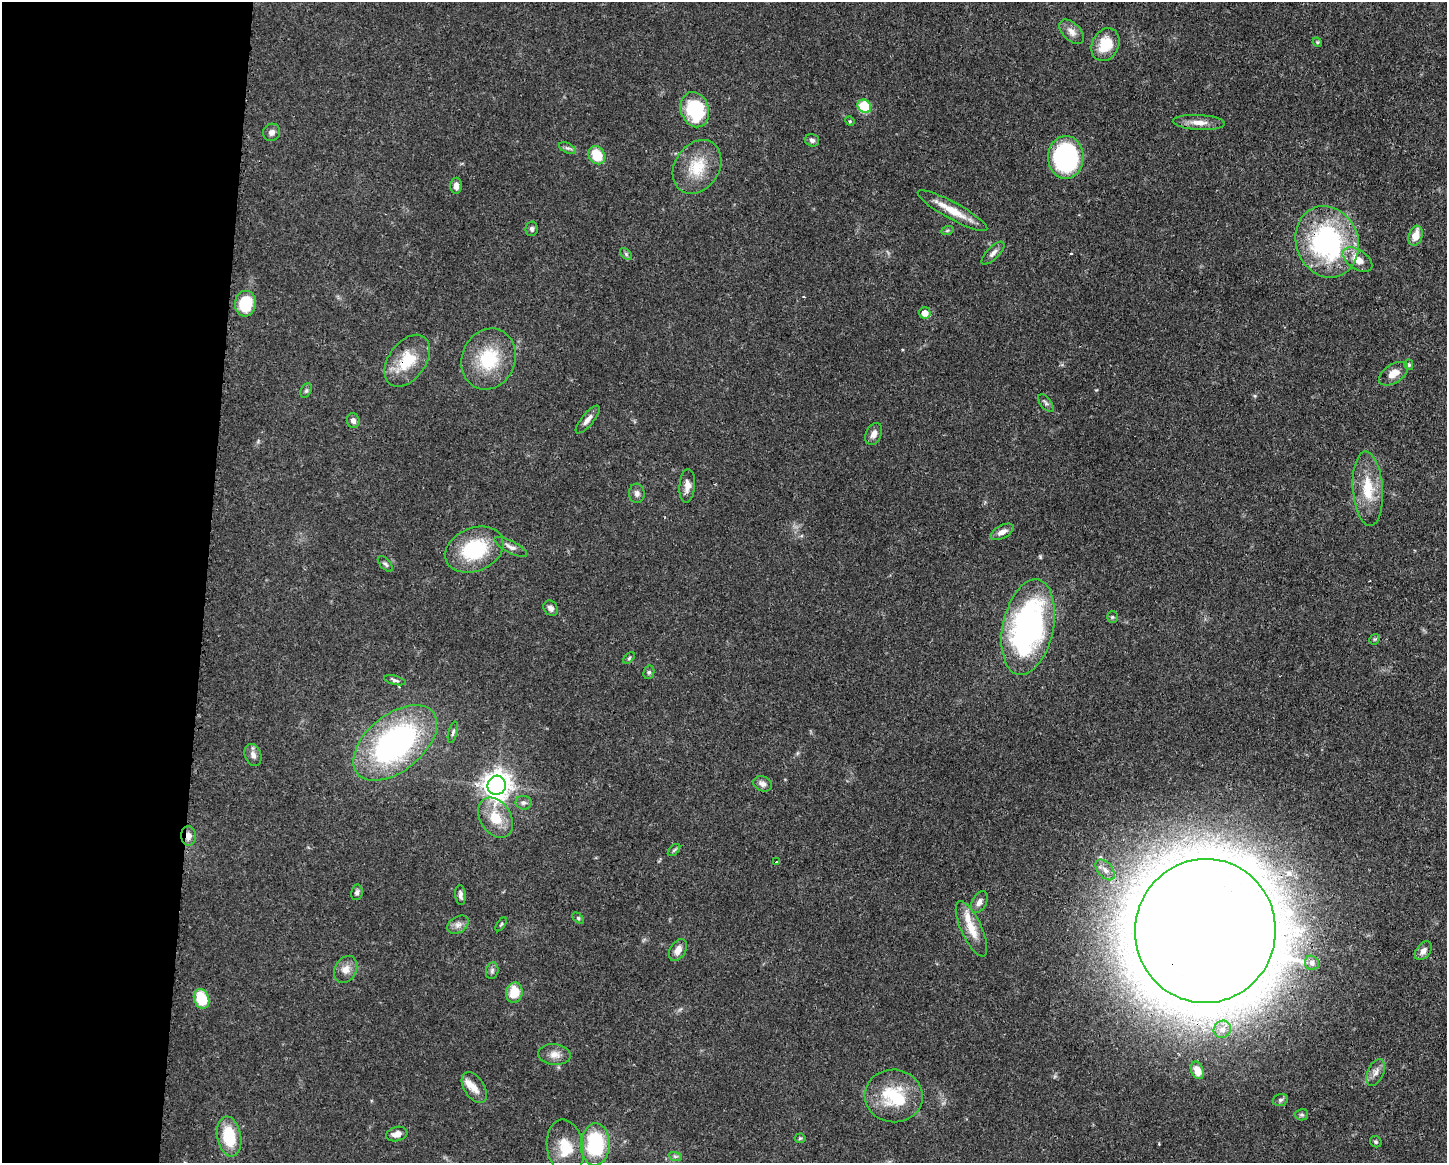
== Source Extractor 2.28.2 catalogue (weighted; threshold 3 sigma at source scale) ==
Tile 4 of 3 x 4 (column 1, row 2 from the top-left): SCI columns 117-1561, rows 2325-3485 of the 4681 x 4647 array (HDU 1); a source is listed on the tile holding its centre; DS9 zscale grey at full resolution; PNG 1449 x 1165 px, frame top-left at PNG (2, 2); each listed source drawn as its Kron ellipse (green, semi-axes under 4 px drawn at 4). Shown black and unused: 14% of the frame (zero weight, under 3 of 4 exposures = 1% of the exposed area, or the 3 px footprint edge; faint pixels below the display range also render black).
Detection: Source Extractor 2.28.2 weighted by HDU 2 'WHT'; one run over the whole footprint, this tile lists its part. Background 0.0544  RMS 0.0033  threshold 0.0148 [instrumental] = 3 sigma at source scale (4.5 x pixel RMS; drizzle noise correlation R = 1.50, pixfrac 1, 0.05/0.05 arcsec/px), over >= 5 px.
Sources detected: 92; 1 inside a brighter object's white glare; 1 cosmic-ray / hot-pixel residue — neither listed nor drawn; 2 inside a brighter listed object's ellipse — not listed separately; the other 88 listed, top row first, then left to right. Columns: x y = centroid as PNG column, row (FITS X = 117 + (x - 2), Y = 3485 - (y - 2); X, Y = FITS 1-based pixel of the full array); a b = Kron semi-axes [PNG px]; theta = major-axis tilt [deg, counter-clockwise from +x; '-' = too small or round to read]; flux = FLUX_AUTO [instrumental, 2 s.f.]
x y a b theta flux
1072 32 15 8 -45 2.4
1317 42 5 4 - 0.4
1105 45 17 13 64 8.5
864 106 7 6 - 17
695 110 18 14 -71 21
850 121 5 4 - 0.4
1199 122 26 7 -3 3.3
271 132 9 8 - 1.4
812 140 7 6 - 0.97
567 148 9 5 -25 0.85
597 155 10 8 -55 9
1066 157 21 17 90 49
697 167 29 22 57 11
456 186 8 6 90 1.7
952 211 39 8 -29 6.8
532 229 7 6 - 0.85
947 231 6 4 20 0.49
1416 236 10 6 70 4.1
1327 242 36 31 -70 59
993 253 15 6 45 1.5
626 254 7 4 -46 0.56
1357 260 16 9 -33 4.6
245 304 13 10 84 13
925 313 6 5 - 3.3
489 359 31 26 67 17
407 361 29 18 54 12
1409 365 5 4 - 0.5
1393 374 16 9 33 3.4
306 391 7 5 63 0.66
1046 403 10 5 -52 0.84
588 419 17 6 50 2
353 420 7 6 - 1.4
874 434 11 7 66 2.2
687 486 17 8 85 2.5
1368 489 37 15 -86 11
637 493 9 8 - 1.4
1002 532 12 6 28 2.2
511 547 18 6 -28 1.7
474 549 30 21 23 22
385 564 9 5 -46 0.76
551 608 8 6 -47 1.4
1112 617 5 5 - 0.56
1028 627 48 25 78 89
1375 639 6 4 42 0.43
629 658 7 4 46 0.54
649 672 7 5 75 0.68
395 680 11 4 -14 0.82
453 732 11 4 76 0.79
395 743 49 28 39 80
253 755 11 8 -70 1.8
763 784 9 7 -23 1.4
497 785 9 9 - 330
523 803 8 7 - 1
496 818 21 15 -57 8.2
189 836 10 7 89 2
674 850 7 4 45 0.63
777 862 3 3 - 0.43
1105 870 12 7 -50 1.9
357 892 8 5 79 0.92
460 895 10 5 -85 1.3
979 902 12 7 62 1.7
578 918 6 4 -45 0.44
501 924 8 3 56 0.4
458 925 12 8 33 1.7
971 929 30 10 -65 6.2
1205 931 72 70 83 2000
678 950 12 7 59 2.6
1423 951 11 7 51 1.8
1312 963 7 6 - 1.2
346 969 14 10 62 2.9
492 971 8 6 75 0.92
514 993 10 8 78 6.9
201 999 10 7 -72 11
1222 1029 9 8 - 2
554 1054 16 10 -5 2.7
1197 1070 9 6 -68 3.6
1376 1072 14 8 66 2
474 1088 17 10 -56 3.1
894 1096 29 26 -5 17
1280 1100 8 5 16 0.76
1302 1115 6 5 - 0.66
397 1134 11 7 16 2.4
229 1136 20 12 -80 13
800 1138 5 5 - 0.42
1376 1142 6 5 - 0.54
595 1144 21 14 88 24
565 1147 28 18 -80 8.8
675 1156 7 4 -18 0.6
Overlapping masked pixels (flux is a lower limit): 4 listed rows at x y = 1327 242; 407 361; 189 836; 1205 931